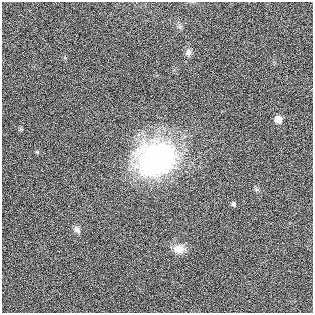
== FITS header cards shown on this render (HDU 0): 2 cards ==
NAXIS1  =                  311
NAXIS2  =                  311

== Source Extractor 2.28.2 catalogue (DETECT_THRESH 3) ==
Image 311 x 311 px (HDU 0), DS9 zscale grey, 1 PNG px = 1 image px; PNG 315 x 315 px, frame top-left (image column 1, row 311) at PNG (2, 2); no overlay
Background 1160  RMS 6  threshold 18.1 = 3 sigma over >= 5 px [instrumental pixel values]
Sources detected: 6; all 6 listed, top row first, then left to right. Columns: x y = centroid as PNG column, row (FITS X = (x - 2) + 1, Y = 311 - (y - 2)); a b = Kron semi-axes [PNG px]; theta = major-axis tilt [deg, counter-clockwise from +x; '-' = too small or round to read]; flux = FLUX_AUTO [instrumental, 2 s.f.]
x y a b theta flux
188 52 9 7 54 1500
278 119 6 6 - 4700
156 158 43 35 21 78000
233 204 6 5 - 760
77 229 11 7 -54 1500
179 249 13 11 -12 4000